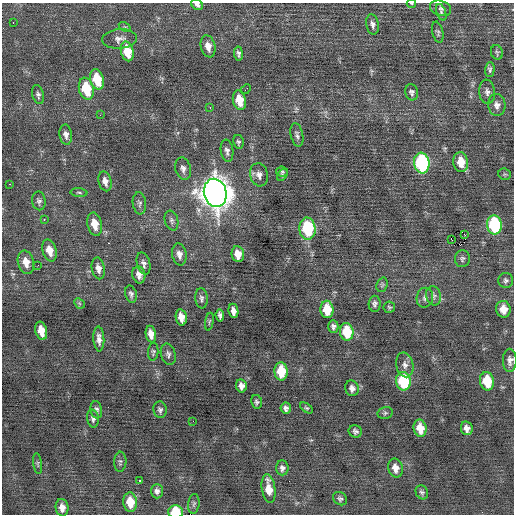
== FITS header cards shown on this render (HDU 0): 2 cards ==
NAXIS1  =                  512 / Axis length
NAXIS2  =                  512 / Axis length

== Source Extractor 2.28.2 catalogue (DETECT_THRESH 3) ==
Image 512 x 512 px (HDU 0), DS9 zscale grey, 1 PNG px = 1 image px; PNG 516 x 516 px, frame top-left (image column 1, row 512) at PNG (2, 3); each listed source drawn as its Kron ellipse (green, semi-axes under 4 px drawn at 4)
Background -0.0112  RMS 0.7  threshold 2.09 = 3 sigma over >= 5 px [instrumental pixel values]
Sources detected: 110; all 110 listed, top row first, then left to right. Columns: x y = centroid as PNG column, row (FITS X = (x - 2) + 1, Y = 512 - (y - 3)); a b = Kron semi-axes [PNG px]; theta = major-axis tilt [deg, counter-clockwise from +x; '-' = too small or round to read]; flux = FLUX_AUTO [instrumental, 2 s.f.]
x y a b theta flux
411 3 5 2 - 40
197 5 6 5 - 190
440 8 11 7 -18 170
441 12 8 4 -68 80
13 22 3 2 - 93
373 24 10 6 -79 190
125 27 6 4 -32 70
438 32 11 5 -77 110
120 39 17 9 5 320
208 46 11 7 -78 370
127 51 10 6 -77 1200
497 52 7 6 - 86
238 54 7 4 -84 120
490 69 7 4 87 110
97 79 10 6 -75 1400
86 89 11 7 -76 1900
246 89 5 2 - 150
412 92 8 6 -76 130
487 92 12 8 -83 210
38 95 9 6 -75 130
239 100 10 6 -77 820
497 105 11 8 -82 250
210 107 3 2 - 50
100 115 3 2 - 86
66 135 10 6 -82 220
297 135 12 6 -79 160
238 142 7 5 -79 94
227 151 11 6 -82 180
461 162 10 7 -83 770
422 163 10 7 -83 6300
183 169 11 7 -75 230
282 171 6 5 - 75
505 174 6 5 - 73
259 175 12 9 -77 280
282 175 7 4 57 82
105 181 10 6 -76 280
9 184 3 2 - 200
79 193 8 3 -5 69
215 193 14 11 -75 71000
39 201 9 7 -80 140
139 203 11 6 -83 160
44 220 3 2 - 200
171 221 10 6 -74 140
95 224 12 7 -78 640
494 225 9 7 -81 4500
307 229 11 8 -86 3100
465 235 3 2 - 160
451 239 3 2 - 270
50 250 11 7 -74 500
179 254 11 7 -81 270
238 254 8 6 -83 530
462 259 8 7 - 130
26 262 12 8 -76 490
144 264 11 6 -75 190
38 265 2 2 - 31
98 268 11 6 -79 290
139 275 9 6 -77 260
506 280 7 7 - 130
382 285 7 5 70 90
131 294 9 5 -77 130
433 296 10 7 -76 170
201 298 10 6 -84 140
425 298 10 8 79 190
79 303 6 4 -45 63
375 304 8 6 89 140
389 307 6 5 - 78
327 309 8 6 -86 1300
503 309 8 7 - 500
233 311 7 5 -82 260
220 315 6 4 -83 140
181 317 8 5 -80 470
209 322 9 2 80 56
333 326 6 5 - 140
41 331 9 5 -77 620
347 332 9 7 -83 1800
151 334 8 5 -79 380
99 339 12 5 -87 270
153 352 9 5 85 100
168 354 11 7 -73 150
510 360 11 7 89 230
405 365 12 8 -78 270
281 371 9 6 -88 1300
403 381 9 7 -82 3500
487 381 9 7 -77 1400
241 386 6 5 - 230
352 388 8 6 -75 200
257 402 7 5 -80 100
286 408 5 5 - 160
306 408 7 4 -36 76
96 410 9 5 -80 140
160 410 8 6 -83 130
385 413 7 6 - 97
93 419 9 6 -80 140
193 421 2 2 - 23
420 428 8 6 -78 630
467 428 7 6 - 270
355 431 7 6 - 130
120 462 10 6 86 110
38 464 10 3 -82 81
282 468 7 6 - 160
395 468 9 7 -77 380
139 480 3 3 - 390
269 489 14 6 -82 690
157 491 7 6 - 170
422 492 7 6 - 120
340 499 7 6 - 110
130 502 9 7 -85 900
194 504 10 5 84 100
62 508 9 6 -82 340
175 512 7 6 - 1600
At the frame edge (FLAGS 8, measured only in part): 4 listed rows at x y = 411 3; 197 5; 510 360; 175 512